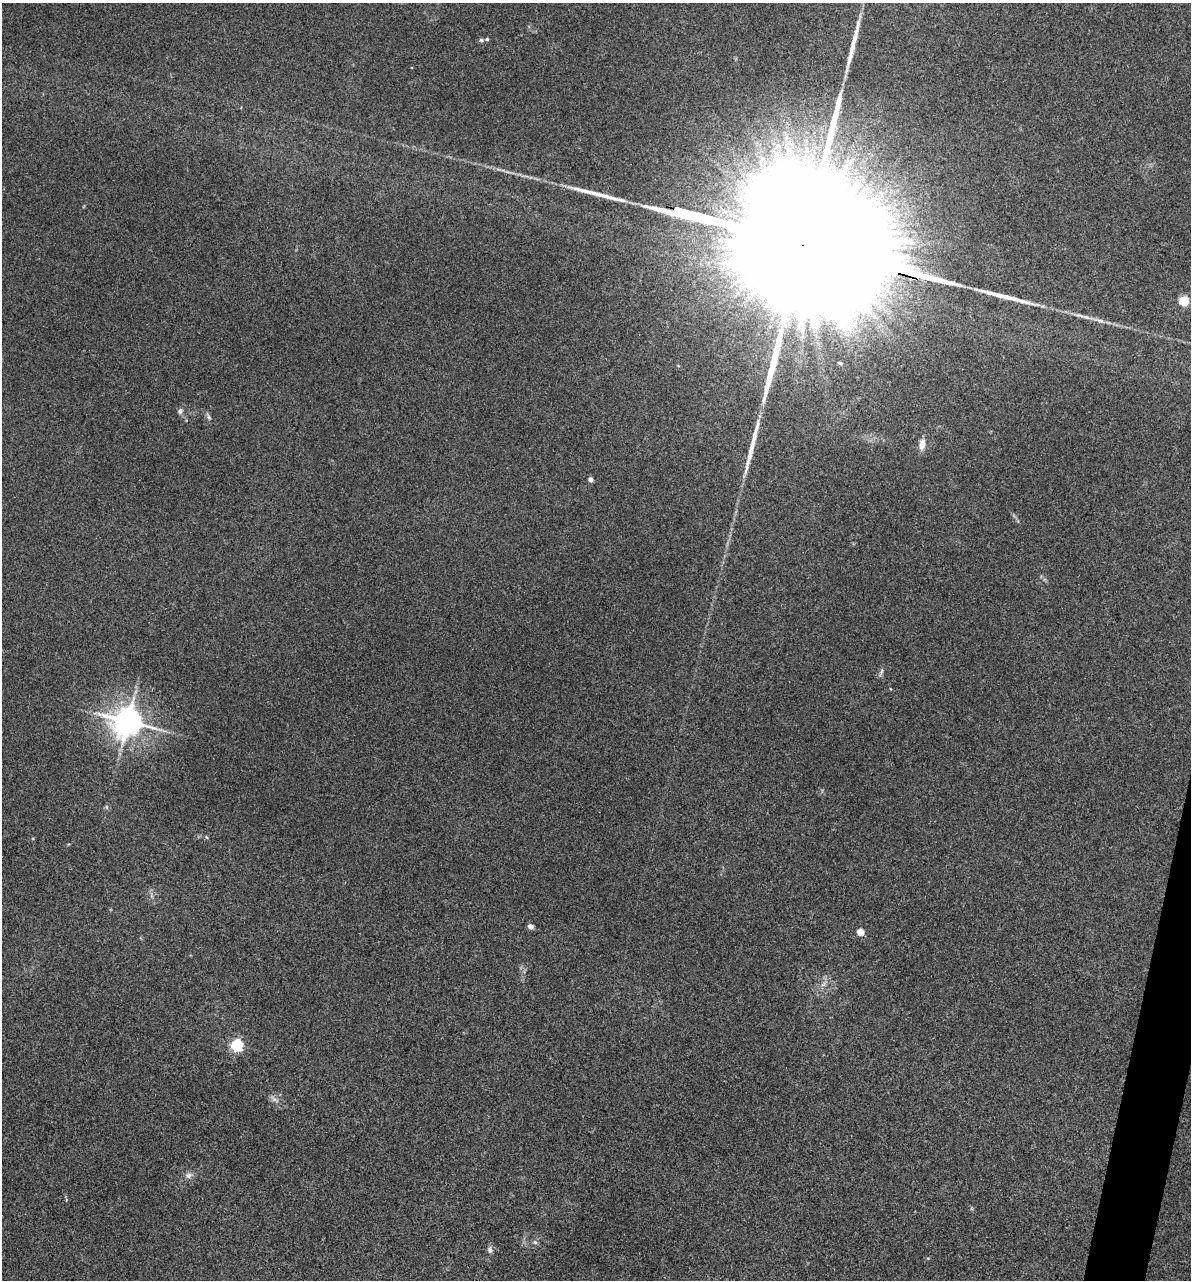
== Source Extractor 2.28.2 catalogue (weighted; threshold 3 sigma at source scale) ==
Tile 6 of 4 x 4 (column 2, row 2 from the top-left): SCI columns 1547-2735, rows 2948-4225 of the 5353 x 5896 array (HDU 1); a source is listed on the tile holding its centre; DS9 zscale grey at full resolution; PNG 1193 x 1282 px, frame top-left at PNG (2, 3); no overlay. Shown black and unused: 1% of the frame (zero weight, under 3 of 5 exposures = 17% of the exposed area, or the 3 px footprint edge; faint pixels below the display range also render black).
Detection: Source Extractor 2.28.2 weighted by HDU 2 'WHT'; one run over the whole footprint, this tile lists its part. Background 0.0739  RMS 0.0068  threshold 0.0305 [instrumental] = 3 sigma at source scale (4.5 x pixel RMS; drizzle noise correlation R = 1.50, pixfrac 1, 0.05/0.05 arcsec/px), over >= 5 px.
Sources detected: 27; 3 inside a brighter object's white glare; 5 long thin detections or spike segments (spike, bleed or trail) — not listed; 1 inside a brighter listed object's ellipse — not listed separately; the other 18 listed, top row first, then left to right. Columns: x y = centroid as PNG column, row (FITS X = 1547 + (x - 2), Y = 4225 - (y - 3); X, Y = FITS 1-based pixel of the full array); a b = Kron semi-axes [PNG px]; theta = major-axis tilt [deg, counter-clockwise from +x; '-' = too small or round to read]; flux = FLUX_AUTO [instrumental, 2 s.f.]
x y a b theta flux
481 40 6 5 - 1.1
804 246 123 25 -16 150000
1184 301 5 5 - 41
840 363 5 4 - 0.88
180 411 7 7 - 1.8
209 417 8 5 -61 1.5
922 444 12 7 79 4.9
590 479 4 4 - 2.9
881 671 9 4 80 1.5
128 722 9 8 - 1100
107 807 6 4 -88 0.97
530 927 4 4 - 4.8
860 932 4 4 - 14
237 1045 5 5 - 98
274 1099 7 4 -18 1.7
189 1175 9 7 47 2.4
535 1242 6 5 - 1.3
490 1250 8 6 -72 1.9
Overlapping masked pixels (flux is a lower limit): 1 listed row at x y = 804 246